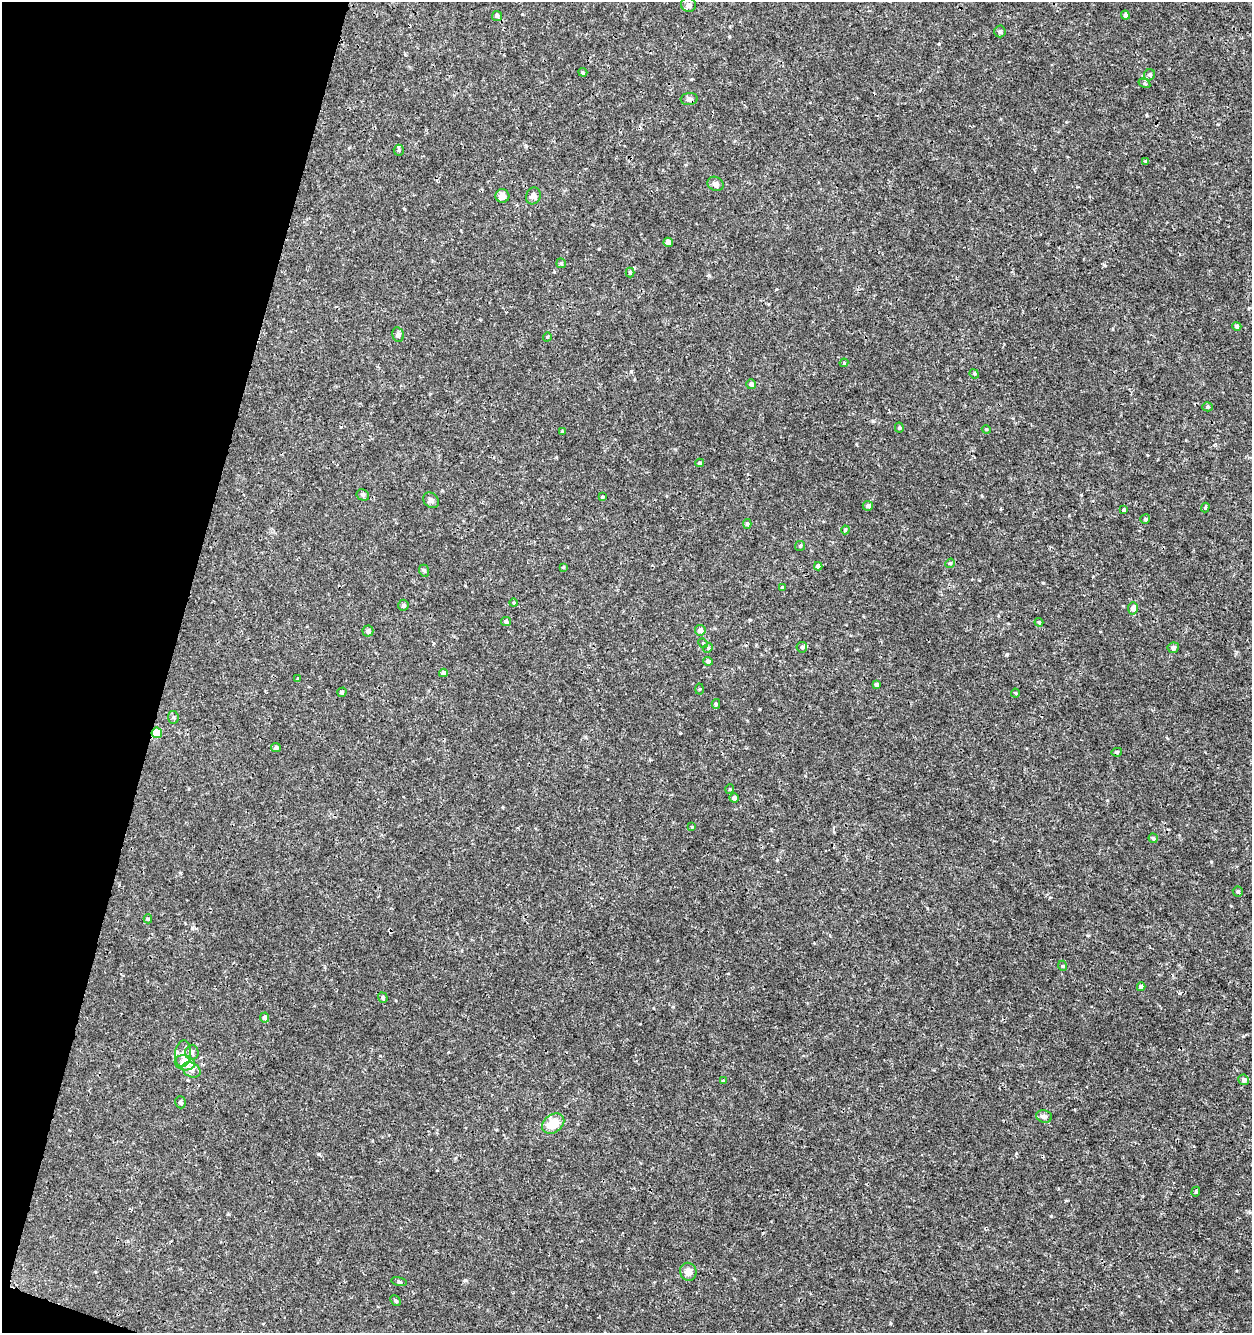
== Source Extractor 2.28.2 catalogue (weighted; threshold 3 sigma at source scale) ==
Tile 9 of 4 x 4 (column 1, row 3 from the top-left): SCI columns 282-1531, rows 1333-2663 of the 5497 x 5335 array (HDU 1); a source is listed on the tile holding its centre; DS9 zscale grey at full resolution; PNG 1254 x 1335 px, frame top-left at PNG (2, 2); each listed source drawn as its Kron ellipse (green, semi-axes under 4 px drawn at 4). Shown black and unused: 14% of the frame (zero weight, under 3 of 4 exposures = <1% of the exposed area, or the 3 px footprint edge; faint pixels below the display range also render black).
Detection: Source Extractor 2.28.2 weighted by HDU 2 'WHT'; one run over the whole footprint, this tile lists its part. Background 5.26e-04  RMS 8.6e-04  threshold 0.00386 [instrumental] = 3 sigma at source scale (4.5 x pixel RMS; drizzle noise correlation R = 1.50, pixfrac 1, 0.0396/0.0396 arcsec/px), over >= 5 px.
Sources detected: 88; all 88 listed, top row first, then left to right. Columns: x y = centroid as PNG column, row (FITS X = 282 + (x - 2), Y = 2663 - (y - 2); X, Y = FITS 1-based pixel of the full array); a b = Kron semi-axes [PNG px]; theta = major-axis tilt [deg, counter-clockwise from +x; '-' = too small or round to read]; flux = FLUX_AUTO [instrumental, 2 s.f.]
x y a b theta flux
688 5 7 7 - 0.24
1125 15 5 4 - 0.27
497 16 5 5 - 0.13
1000 31 6 5 - 0.18
583 72 4 3 - 0.1
1150 75 6 5 - 0.21
1144 83 6 4 -30 0.12
689 99 8 6 6 0.24
399 150 5 5 - 0.14
1146 162 4 3 - 0.14
716 184 8 7 - 0.33
502 196 7 6 - 0.47
533 196 9 7 64 0.3
668 242 5 4 - 0.51
561 263 5 5 - 0.12
630 272 5 4 - 0.12
1237 326 4 4 - 0.24
398 335 7 5 -78 0.19
547 337 5 3 - 0.077
844 363 4 4 - 0.09
974 374 5 4 - 0.094
751 384 5 5 - 0.31
1207 407 5 4 - 0.1
899 428 5 4 - 0.13
986 429 4 3 - 0.073
562 432 4 4 - 0.071
700 463 4 3 - 0.14
363 495 6 5 - 0.15
602 497 3 3 - 0.1
431 500 9 7 -42 0.24
868 506 5 5 - 0.19
1205 507 5 3 - 0.09
1124 510 4 3 - 0.14
1145 519 5 4 - 0.16
747 524 5 4 - 0.13
845 530 4 3 - 0.29
800 546 5 5 - 0.12
950 563 5 4 - 0.11
818 566 4 4 - 0.39
563 567 4 3 - 0.082
424 571 6 4 -68 0.14
782 587 4 4 - 0.12
514 603 4 3 - 0.075
403 605 6 5 - 0.13
1133 608 6 5 - 0.46
506 622 5 4 - 0.18
1039 622 4 3 - 0.089
700 630 5 5 - 0.43
368 631 5 5 - 0.24
703 643 5 4 - 0.095
802 647 5 5 - 0.14
708 648 5 4 - 0.099
1173 648 5 5 - 0.24
708 661 5 4 - 0.25
443 673 4 4 - 0.33
298 679 4 3 - 0.088
876 684 4 4 - 0.18
699 689 5 3 - 0.078
342 692 5 4 - 0.12
1015 693 4 4 - 0.082
716 704 5 4 - 0.13
173 717 6 5 - 0.14
157 733 5 5 - 2.6
276 748 5 4 - 0.22
1117 752 5 4 - 0.14
730 789 5 4 - 0.093
734 798 4 4 - 0.26
692 827 3 2 - 0.055
1153 838 4 4 - 0.12
1238 891 5 5 - 0.15
148 919 4 4 - 0.12
1063 966 5 3 - 0.087
1141 987 4 4 - 0.38
383 998 5 4 - 0.15
265 1017 5 4 - 0.25
192 1052 7 6 - 0.26
183 1054 13 8 86 0.53
185 1063 10 7 -12 1.8
191 1070 9 7 -28 0.42
1244 1080 5 5 - 0.26
723 1081 3 3 - 0.092
180 1102 6 5 - 0.21
1044 1116 8 6 -13 0.23
553 1124 12 9 34 1.6
1196 1192 5 4 - 0.1
688 1272 9 8 - 0.6
399 1282 8 3 -13 0.12
395 1301 6 4 -46 0.14
Overlapping masked pixels (flux is a lower limit): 1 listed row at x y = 157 733
Unlisted compact peaks at least as high as the median listed source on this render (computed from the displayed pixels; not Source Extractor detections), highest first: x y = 1211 862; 465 1280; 319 1154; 1007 654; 1051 1216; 1104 265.